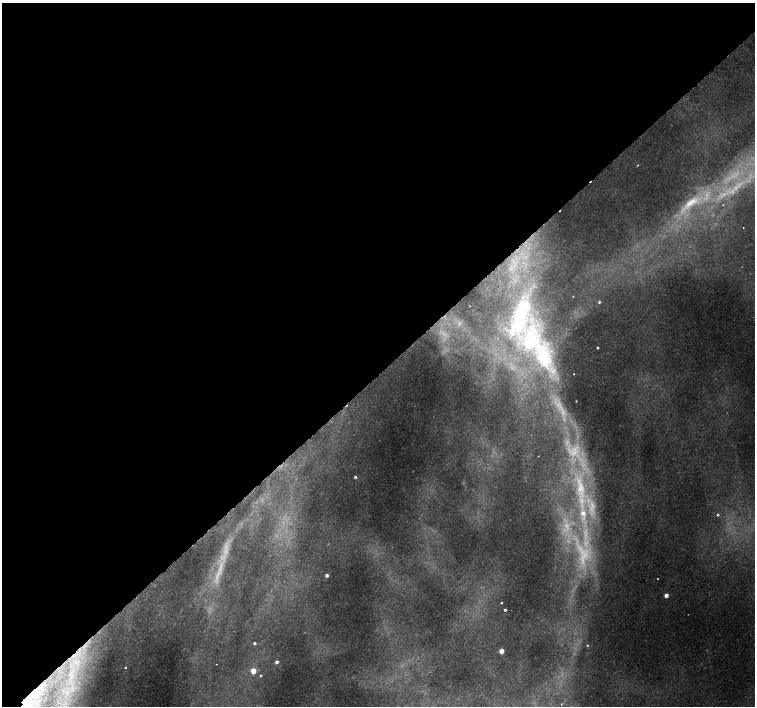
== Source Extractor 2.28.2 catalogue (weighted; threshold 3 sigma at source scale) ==
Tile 2 of 4 x 4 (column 2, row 1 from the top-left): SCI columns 1557-3062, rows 4487-5894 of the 6118 x 6093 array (HDU 1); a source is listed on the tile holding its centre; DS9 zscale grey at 2 x 2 block average (1 PNG px = mean of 2 x 2 image px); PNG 757 x 708 px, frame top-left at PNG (2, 3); no overlay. Shown black and unused: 53% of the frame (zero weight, under 2 of 3 exposures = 3% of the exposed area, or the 3 px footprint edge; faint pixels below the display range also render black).
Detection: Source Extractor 2.28.2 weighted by HDU 2 'WHT'; one run over the whole footprint, this tile lists its part. Background 0.00767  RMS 0.0027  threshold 0.0123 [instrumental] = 3 sigma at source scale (4.5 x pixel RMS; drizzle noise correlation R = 1.50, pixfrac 1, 0.0396/0.0396 arcsec/px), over >= 5 px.
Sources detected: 57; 15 too faint to see at this stretch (2 x 2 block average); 2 cosmic-ray / hot-pixel residue — not listed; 8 inside a brighter listed object's ellipse — not listed separately; the other 32 listed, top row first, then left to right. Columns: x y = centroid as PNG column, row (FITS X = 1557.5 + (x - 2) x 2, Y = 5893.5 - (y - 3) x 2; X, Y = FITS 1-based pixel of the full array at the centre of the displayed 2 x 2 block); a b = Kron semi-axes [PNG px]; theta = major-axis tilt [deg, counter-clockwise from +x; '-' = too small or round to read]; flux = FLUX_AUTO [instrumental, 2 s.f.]
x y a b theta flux
637 165 2 2 - 0.5
691 203 28 9 37 19
723 205 2 2 - 1.2
743 228 2 2 - 0.6
511 268 4 2 - 0.76
599 302 3 3 - 0.89
469 306 2 2 - 0.2
597 348 2 2 - 0.93
543 356 60 23 -64 81
355 477 3 2 - 1.3
581 487 34 12 -83 38
718 515 3 3 - 0.87
582 553 55 23 -70 74
327 575 2 2 - 3.3
657 579 2 2 - 0.35
666 595 3 2 - 7.7
501 603 2 2 - 0.61
505 610 2 2 - 1.3
254 643 2 2 - 1.7
587 645 3 2 - 0.46
501 651 3 3 - 13
277 662 2 2 - 3.3
217 664 2 2 - 0.19
71 665 6 3 -48 1.9
77 665 15 4 53 6.3
125 668 2 2 - 1.8
253 671 3 3 - 17
260 676 3 2 - 0.74
71 690 4 2 - 0.88
29 699 7 2 3 1.8
561 704 3 2 - 0.47
25 705 10 5 -77 6.1
Isophote crosses this tile's border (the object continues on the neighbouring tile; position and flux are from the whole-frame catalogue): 1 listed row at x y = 25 705
Diffuse or blended objects may show on this block-average render without a row.